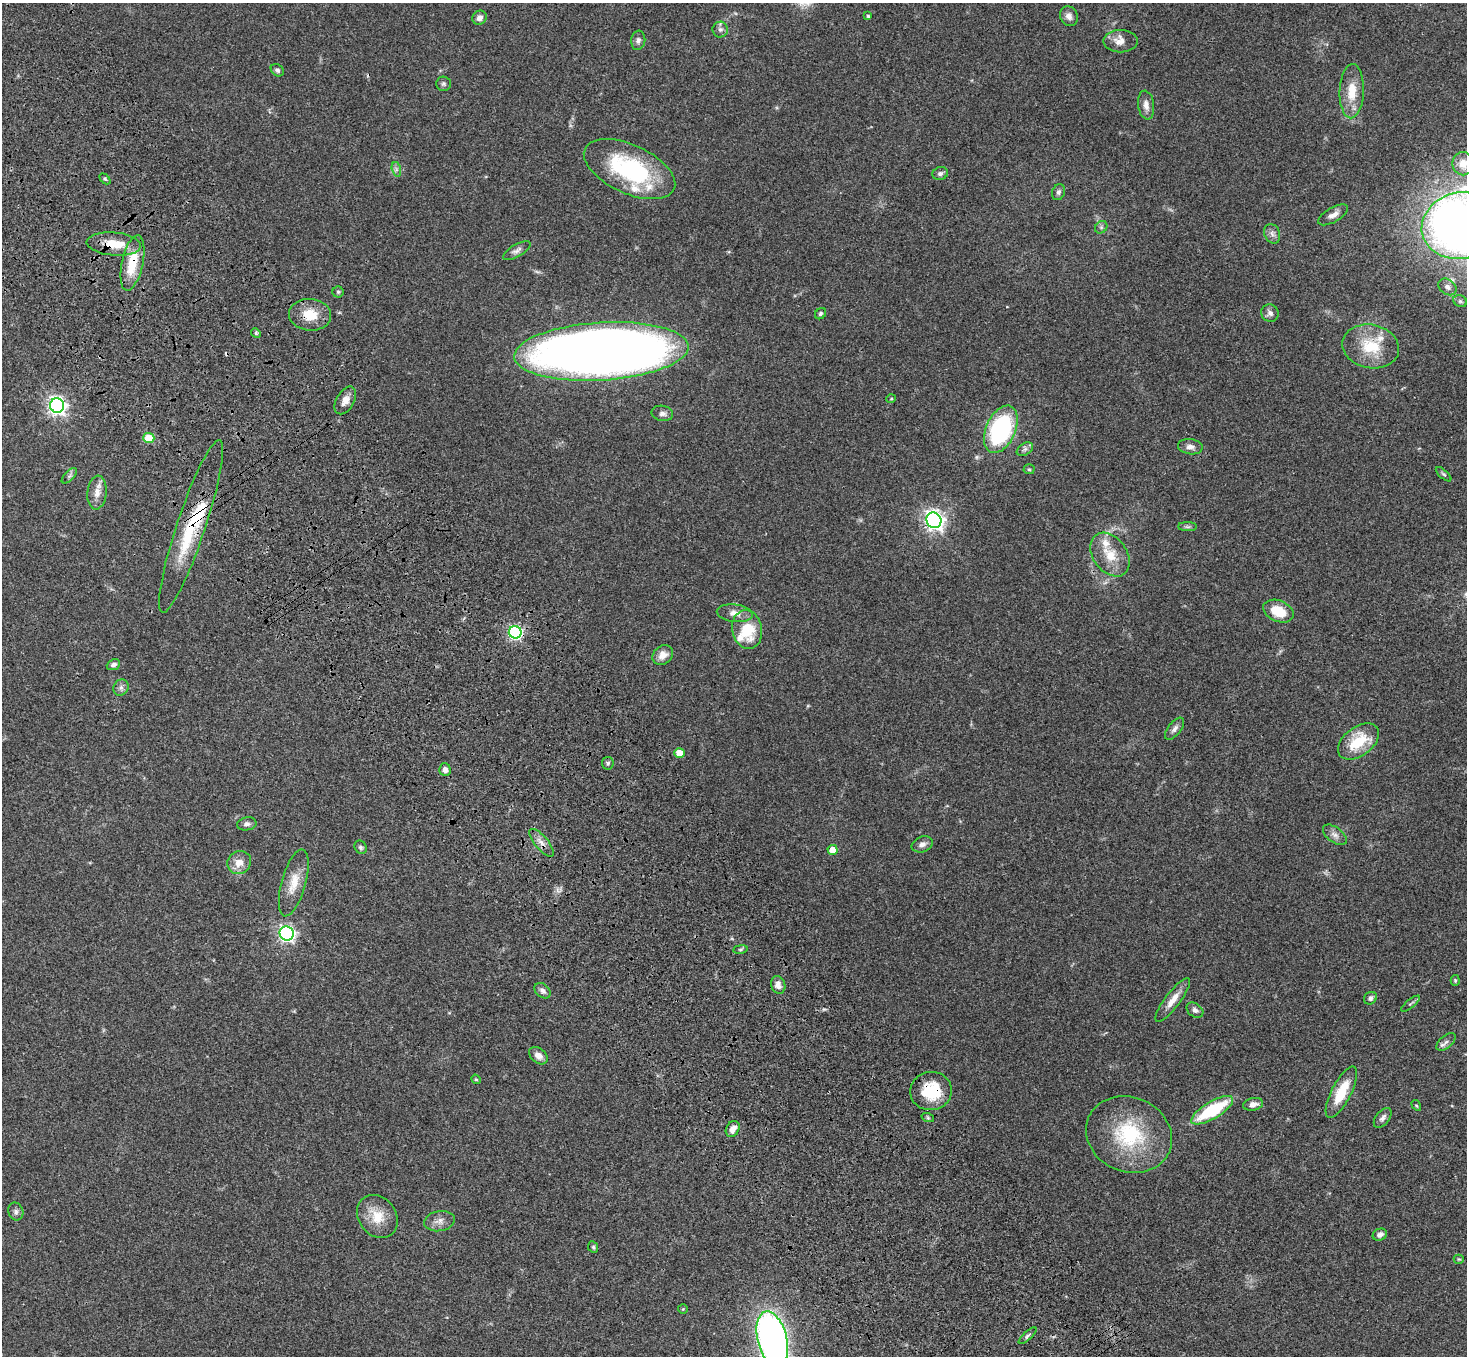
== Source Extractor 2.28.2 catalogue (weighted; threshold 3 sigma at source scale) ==
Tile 11 of 4 x 4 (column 3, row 3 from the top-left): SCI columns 3037-4501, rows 1730-3083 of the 6069 x 6028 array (HDU 1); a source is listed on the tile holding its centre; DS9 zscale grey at full resolution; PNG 1469 x 1358 px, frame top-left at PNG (2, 3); each listed source drawn as its Kron ellipse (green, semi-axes under 4 px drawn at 4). Shown black and unused: <1% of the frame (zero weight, under 3 of 4 exposures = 6% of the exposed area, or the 3 px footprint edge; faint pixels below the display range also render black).
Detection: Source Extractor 2.28.2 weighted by HDU 2 'WHT'; one run over the whole footprint, this tile lists its part. Background 0.0468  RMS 0.0052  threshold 0.0232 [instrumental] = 3 sigma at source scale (4.5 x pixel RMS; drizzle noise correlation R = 1.50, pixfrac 1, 0.05/0.05 arcsec/px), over >= 5 px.
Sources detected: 106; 2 cosmic-ray / hot-pixel residue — neither listed nor drawn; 6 inside a brighter listed object's ellipse — not listed separately; the other 98 listed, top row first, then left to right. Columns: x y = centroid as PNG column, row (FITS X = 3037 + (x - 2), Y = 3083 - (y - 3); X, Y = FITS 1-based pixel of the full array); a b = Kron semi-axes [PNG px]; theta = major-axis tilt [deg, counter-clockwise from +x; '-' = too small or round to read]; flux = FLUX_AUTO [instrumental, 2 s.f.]
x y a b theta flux
868 16 3 3 - 0.7
1069 16 10 8 -64 2.6
479 18 7 7 - 2.8
720 30 8 8 - 1.9
638 40 10 7 81 1.8
1120 41 17 11 0 4.8
277 70 7 5 -39 1.4
443 84 7 7 - 1.1
1352 91 27 12 88 11
1146 105 14 8 -83 3.2
1463 164 11 10 - 6.4
396 169 7 4 -73 1.3
629 169 49 24 -25 58
940 173 8 6 17 1.4
105 179 6 4 -44 0.69
1058 192 8 6 66 1.4
1333 215 17 7 30 3.3
1460 225 39 33 14 550
1101 227 7 5 45 1
1272 234 10 7 -66 2.1
114 244 27 11 -4 12
517 251 15 6 31 2.1
132 263 28 10 78 16
1447 287 10 7 -36 2.1
338 292 5 5 - 0.81
1460 301 7 5 -27 0.94
1270 313 9 8 - 2.2
820 314 6 5 - 0.99
310 315 21 16 -4 11
256 333 5 4 - 0.66
1371 346 29 21 -12 19
601 351 87 29 4 790
891 399 5 3 - 0.45
345 400 15 9 60 4
57 406 7 7 - 220
662 413 11 7 -10 2.1
1001 429 25 14 66 67
149 438 5 5 - 17
1190 447 12 7 -9 2.5
1025 449 9 5 31 1.5
1029 469 5 5 - 0.7
1444 474 9 4 -41 0.89
69 476 9 5 45 1.2
97 493 17 9 84 4.6
934 520 8 7 - 260
191 526 91 14 71 32
1188 527 9 4 0 1.1
1110 555 24 16 -54 12
1278 611 16 10 -23 12
735 613 18 8 -6 4.1
747 629 19 15 -80 18
515 632 6 6 - 100
663 655 11 9 39 4.6
113 665 7 5 23 1.7
121 688 8 7 - 1.9
1175 729 13 6 51 2
1358 741 23 14 37 18
679 753 5 5 - 8.7
608 763 6 6 - 0.97
445 770 6 5 - 2.3
247 824 10 6 11 1.8
1335 835 14 7 -37 2.8
541 843 17 6 -50 3.3
922 844 11 7 22 2.3
361 847 7 6 - 1.2
833 850 5 5 - 6.9
239 863 12 11 - 5.5
294 883 34 12 74 9.6
287 933 7 7 - 160
740 949 7 3 9 0.69
1455 980 5 4 - 0.67
778 985 9 7 -74 2.7
543 991 9 6 -41 1.8
1370 998 7 6 - 1.6
1173 1000 27 7 53 5.9
1411 1004 11 4 39 0.94
1195 1010 9 6 -38 1.8
1446 1042 11 6 41 1.9
538 1056 10 7 -40 3.2
476 1079 5 4 - 0.56
931 1091 21 19 10 20
1341 1092 28 10 63 15
1253 1104 10 6 12 3.1
1416 1105 6 3 -57 0.54
1212 1110 24 8 31 35
928 1118 6 4 -19 0.77
1383 1118 11 6 51 2
733 1129 8 6 60 3.5
1129 1135 44 37 -23 42
16 1212 9 7 -69 1.7
377 1216 23 18 -52 11
440 1221 15 10 11 3.6
1380 1235 7 6 - 2
593 1247 6 5 - 0.78
1459 1259 5 4 - 0.51
683 1309 5 5 - 0.53
1028 1336 11 3 42 1.1
772 1339 29 14 -76 250
Overlapping masked pixels (flux is a lower limit): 8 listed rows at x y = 114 244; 132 263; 310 315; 601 351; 191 526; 515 632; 541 843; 931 1091
Isophote crosses this tile's border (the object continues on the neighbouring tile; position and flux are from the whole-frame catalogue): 3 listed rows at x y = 1463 164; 1460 225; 772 1339